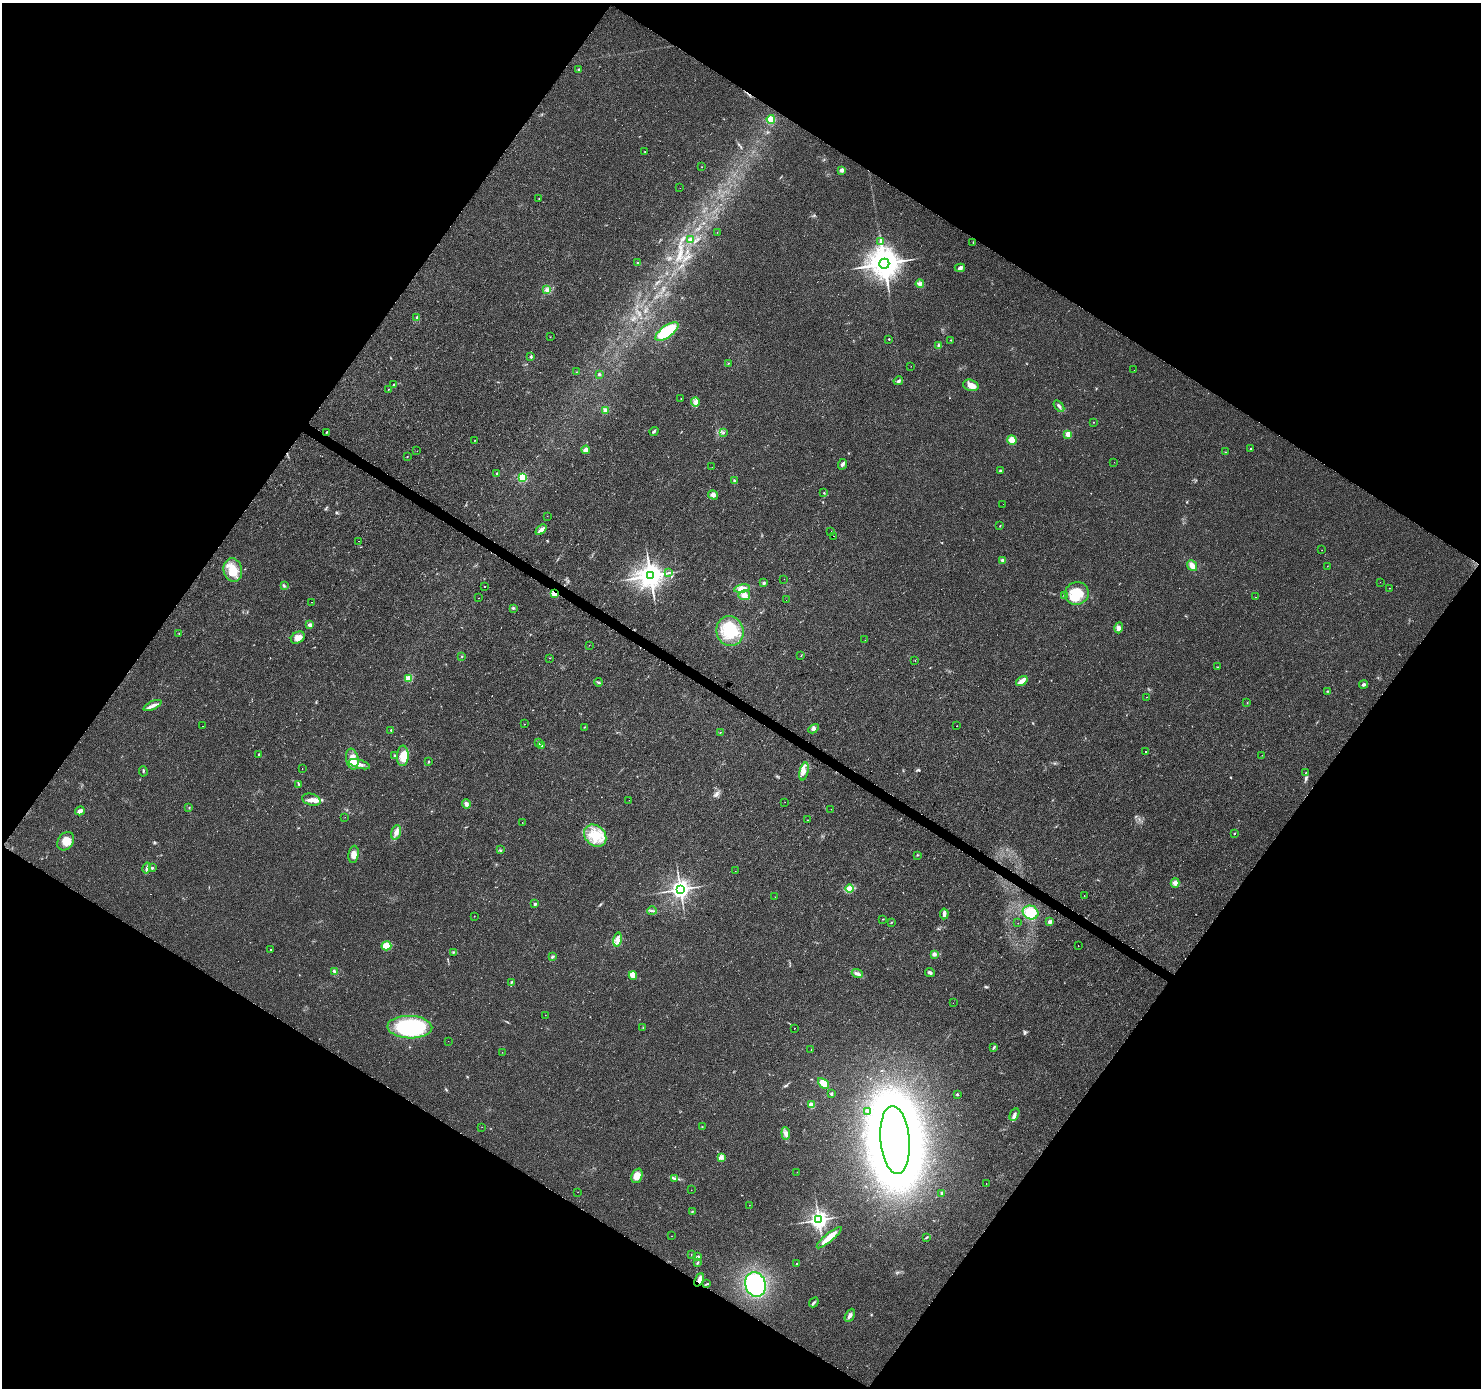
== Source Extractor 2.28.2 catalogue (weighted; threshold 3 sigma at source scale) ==
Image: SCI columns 19-5931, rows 261-5803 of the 5937 x 5994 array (HDU 1 of 3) = the unmasked area's bounding box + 8 px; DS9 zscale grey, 4 x 4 block average (1 PNG px = mean of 4 x 4 image px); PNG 1483 x 1390 px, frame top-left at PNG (2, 3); each listed source drawn as its Kron ellipse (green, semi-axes under 4 px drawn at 4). Shown black and unused: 49% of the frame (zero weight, under 2 of 3 exposures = <1% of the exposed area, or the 3 px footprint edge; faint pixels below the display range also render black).
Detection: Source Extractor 2.28.2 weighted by HDU 2 'WHT'. Background 0.0277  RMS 0.0055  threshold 0.0247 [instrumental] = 3 sigma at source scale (4.5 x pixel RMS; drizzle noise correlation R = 1.50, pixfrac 1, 0.0396/0.0396 arcsec/px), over >= 5 px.
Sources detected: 236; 8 cosmic-ray / hot-pixel residue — neither listed nor drawn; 1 coinciding with a brighter row at this scale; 10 inside a brighter listed object's ellipse — not listed separately; the other 217 listed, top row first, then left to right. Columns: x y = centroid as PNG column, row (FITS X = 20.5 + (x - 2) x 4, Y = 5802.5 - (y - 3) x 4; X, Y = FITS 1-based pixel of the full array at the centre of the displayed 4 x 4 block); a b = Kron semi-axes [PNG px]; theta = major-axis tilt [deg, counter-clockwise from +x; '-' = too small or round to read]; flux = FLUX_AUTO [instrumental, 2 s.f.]
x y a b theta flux
579 70 3 2 - 3.3
771 119 4 2 - 6.3
645 152 2 2 - 1.4
702 167 2 2 - 0.81
842 170 3 3 - 11
680 188 2 2 - 0.66
539 199 2 2 - 0.91
717 232 2 2 - 0.46
690 240 2 2 - 19
881 241 3 2 - 2.7
973 243 3 2 - 1.6
638 263 3 2 - 4
884 264 5 5 - 6700
960 268 5 3 - 7
920 284 4 3 - 7.5
546 290 4 2 - 5.7
417 317 2 2 - 8.1
667 331 13 6 36 120
550 337 2 2 - 0.95
889 339 2 2 - 3.6
951 340 2 2 - 1.4
938 345 3 2 - 3.4
531 357 2 2 - 4.9
728 363 2 2 - 1.2
911 366 2 2 - 0.57
1134 370 2 2 - 0.56
576 372 2 2 - 1
599 374 2 2 - 9.8
898 381 5 3 - 5.8
394 385 2 2 - 21
971 385 8 5 -15 27
388 389 2 2 - 3.3
681 399 2 2 - 1
695 402 4 2 - 7.9
1059 406 7 2 -53 8.6
605 410 4 3 - 12
1094 422 2 2 - 1.2
654 431 5 2 - 4.5
326 432 2 2 - 2.2
723 433 3 2 - 2.6
1068 434 2 2 - 81
475 440 2 2 - 0.81
1012 440 5 4 - 23
1251 448 2 2 - 2.8
586 450 4 3 - 15
417 451 2 2 - 0.63
1226 452 2 2 - 0.83
407 456 2 2 - 0.9
1114 462 2 2 - 1.3
842 464 6 3 65 7.5
712 467 2 2 - 0.88
1001 471 3 2 - 5.9
497 473 2 2 - 5.5
522 477 2 2 - 200
734 480 2 2 - 3.1
824 493 2 2 - 2.9
713 495 5 3 - 8.6
1003 504 2 2 - 2
547 516 2 2 - 0.53
1000 526 2 2 - 1.2
541 530 6 2 41 20
831 531 2 2 - 10
833 536 2 2 - 6.6
358 541 2 2 - 1.1
1322 550 2 2 - 0.5
1002 560 4 3 - 6.3
1192 566 6 4 -49 21
1327 566 2 2 - 0.81
233 570 12 9 -75 59
668 573 3 2 - 3.5
650 576 4 3 - 4300
784 579 2 2 - 0.4
1380 582 2 2 - 0.43
764 583 3 2 - 5
284 586 3 2 - 2.1
485 587 2 2 - 4.3
742 588 8 4 10 27
1389 588 2 2 - 1
555 593 4 2 - 36
1077 593 12 11 - 80
744 595 6 5 - 19
1064 596 3 2 - 3.1
1256 597 2 2 - 0.78
479 598 2 2 - 3.5
786 600 2 2 - 1.8
312 602 2 2 - 1.3
513 608 2 2 - 4.4
310 625 2 2 - 45
1119 628 5 4 - 10
730 631 15 13 -75 110
179 634 2 2 - 1
298 637 7 5 33 18
865 640 2 2 - 0.54
589 645 2 2 - 0.9
462 656 2 2 - 2.2
801 656 2 2 - 1.4
550 658 2 2 - 0.81
915 660 2 2 - 0.96
1217 667 2 2 - 1.1
409 678 2 2 - 130
1022 681 6 2 37 34
598 682 4 2 - 4.3
1364 684 4 3 - 6.6
1328 691 3 2 - 2.4
1147 697 2 2 - 2.2
1247 702 2 2 - 1.2
152 705 9 3 25 13
524 724 2 2 - 1.7
202 726 2 2 - 0.89
956 726 2 2 - 2.9
584 727 2 2 - 1
814 729 6 3 31 9.2
391 730 2 2 - 2.1
720 733 2 2 - 2
538 743 3 2 - 3.7
542 745 2 2 - 2
1145 752 2 2 - 1
259 755 2 2 - 1.5
394 755 3 2 - 3.4
1262 755 2 2 - 1.7
403 756 10 5 87 39
352 759 10 6 -80 41
428 762 3 2 - 2.2
359 764 11 3 -15 20
302 769 2 2 - 0.92
143 771 5 2 - 2.9
804 771 9 4 76 18
1306 772 2 2 - 1.3
299 784 3 2 - 2.5
311 800 9 5 -17 22
629 800 2 2 - 0.44
785 802 2 2 - 0.67
466 804 4 3 - 10
189 808 2 2 - 1.8
831 809 2 2 - 0.56
80 811 5 3 - 12
345 817 2 2 - 0.52
807 820 2 2 - 1.2
522 822 2 2 - 1.3
396 832 7 4 74 14
1234 833 2 2 - 2.7
595 836 12 10 -45 69
66 841 10 7 56 34
500 850 2 2 - 1.4
353 854 9 5 80 24
917 855 2 2 - 1.9
147 868 5 2 - 4.8
152 868 2 2 - 19
736 871 2 2 - 0.43
1175 883 5 4 - 13
849 888 4 2 - 6.8
680 889 3 3 - 2100
1084 896 2 2 - 1.4
775 897 2 2 - 0.55
535 904 2 2 - 21
652 911 4 2 - 3
1031 912 8 6 -21 66
944 914 5 3 - 15
474 916 2 2 - 1.6
883 919 2 2 - 1.5
891 922 2 2 - 1.9
1050 922 2 2 - 41
1018 923 2 2 - 0.4
617 939 7 4 80 16
386 946 5 4 - 41
1078 946 2 2 - 0.74
271 949 2 2 - 1.5
453 952 3 2 - 2.5
934 954 4 3 - 9
552 957 3 2 - 2.5
334 971 4 2 - 3.9
930 972 5 3 - 6.6
857 973 6 3 -21 9.8
633 975 4 3 - 9.1
512 982 3 2 - 3.2
953 1003 2 2 - 0.49
545 1015 2 2 - 0.51
410 1027 22 11 -2 330
643 1028 2 2 - 1.5
795 1028 2 2 - 2.2
448 1041 2 2 - 1.1
994 1047 4 2 - 3.3
811 1049 2 2 - 0.77
502 1052 2 2 - 0.7
823 1083 6 4 -44 38
831 1094 3 3 - 4
957 1094 2 2 - 9.4
811 1105 2 2 - 70
868 1111 3 3 - 4.1
1014 1114 7 3 63 8.8
482 1127 2 2 - 0.57
702 1127 2 2 - 1.1
786 1133 6 3 -85 11
895 1140 34 14 -85 4400
721 1157 2 2 - 1.8
797 1172 2 2 - 0.51
637 1176 7 5 68 32
675 1178 3 2 - 3.9
986 1183 2 2 - 0.87
691 1190 2 2 - 0.67
578 1192 2 2 - 1.8
942 1193 2 2 - 17
749 1205 2 2 - 0.69
692 1211 2 2 - 1.7
819 1220 3 3 - 1800
671 1236 2 2 - 3.5
927 1237 3 2 - 2.7
829 1238 16 4 40 41
691 1254 2 2 - 1.2
698 1257 3 2 - 6.9
698 1263 4 2 - 3.3
797 1264 2 2 - 1.9
699 1280 7 3 65 20
707 1284 3 2 - 2.5
755 1284 12 10 -72 310
814 1302 5 2 - 5.4
850 1315 7 3 64 11
Overlapping masked pixels (flux is a lower limit): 2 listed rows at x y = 555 593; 699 1280
Diffuse or blended objects may show on this block-average render without a row.